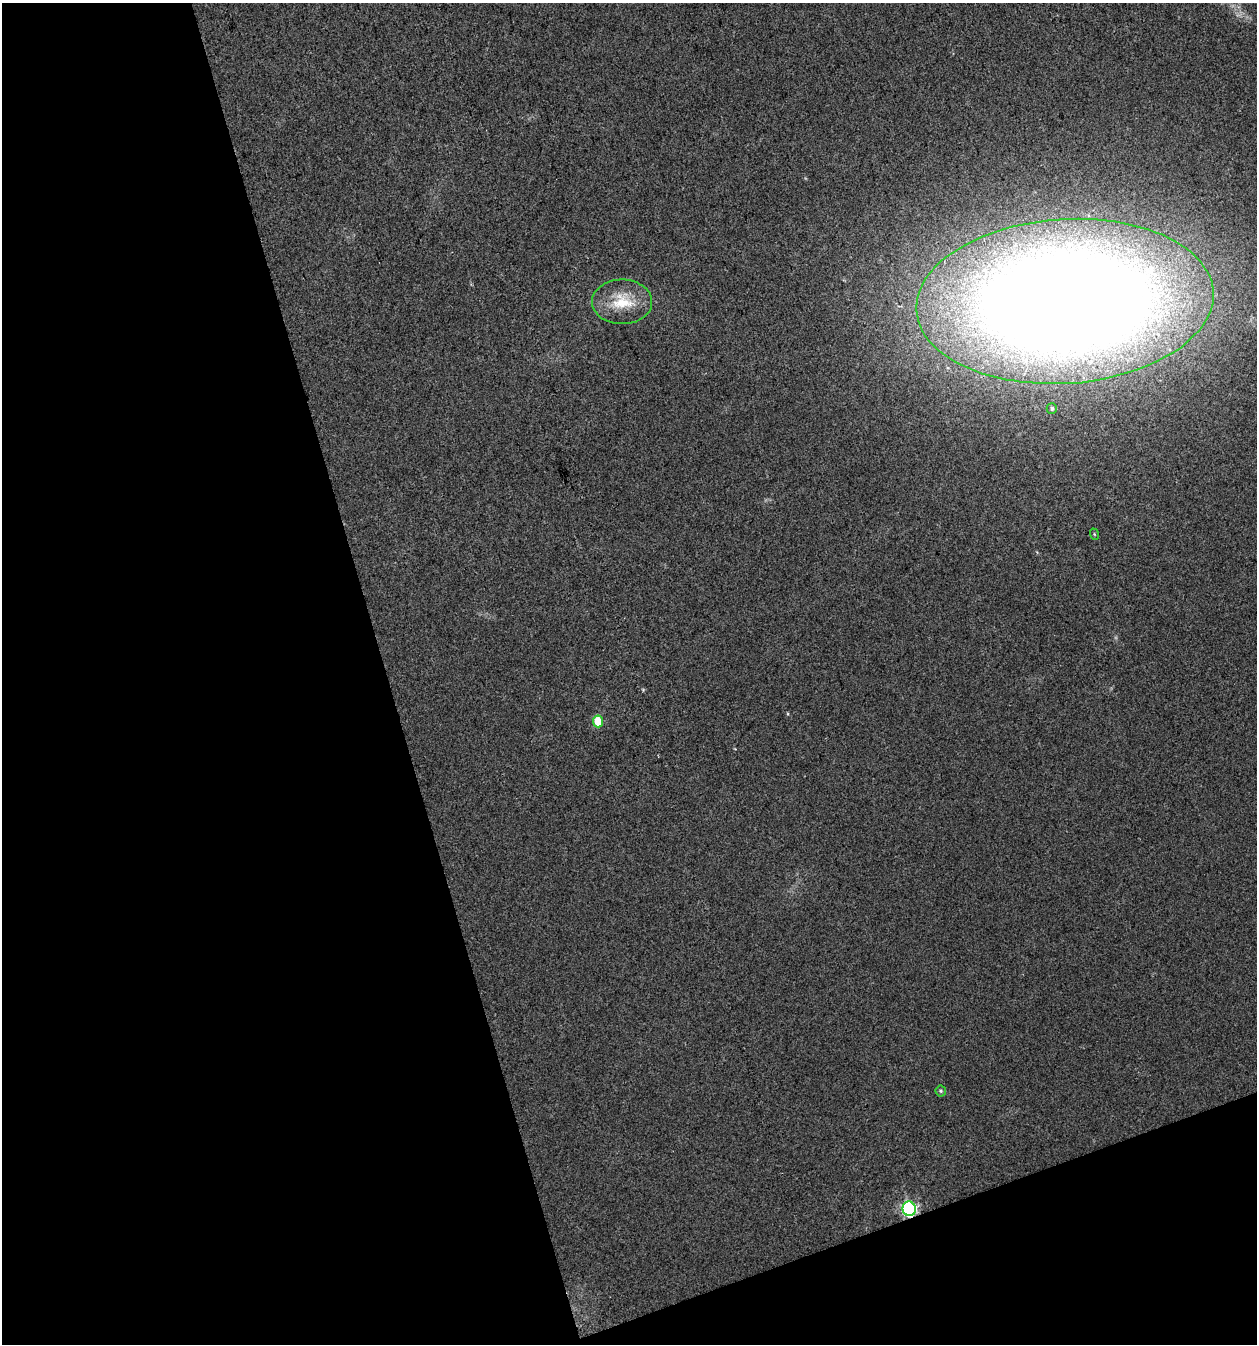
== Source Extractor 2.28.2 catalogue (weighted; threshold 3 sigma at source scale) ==
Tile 3 of 2 x 2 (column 1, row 2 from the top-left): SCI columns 57-1311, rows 1-1342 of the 2606 x 2684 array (HDU 1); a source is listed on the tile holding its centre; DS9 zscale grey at full resolution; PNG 1259 x 1346 px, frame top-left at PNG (2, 3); each listed source drawn as its Kron ellipse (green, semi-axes under 4 px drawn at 4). Shown black and unused: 36% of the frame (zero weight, under 2 of 3 exposures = <1% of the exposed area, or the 3 px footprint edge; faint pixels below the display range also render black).
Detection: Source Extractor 2.28.2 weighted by HDU 2 'WHT'; one run over the whole footprint, this tile lists its part. Background 0.0352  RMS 0.013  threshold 0.0575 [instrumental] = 3 sigma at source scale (4.5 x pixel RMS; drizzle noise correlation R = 1.50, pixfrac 1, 0.0396/0.0396 arcsec/px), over >= 5 px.
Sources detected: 7; all 7 listed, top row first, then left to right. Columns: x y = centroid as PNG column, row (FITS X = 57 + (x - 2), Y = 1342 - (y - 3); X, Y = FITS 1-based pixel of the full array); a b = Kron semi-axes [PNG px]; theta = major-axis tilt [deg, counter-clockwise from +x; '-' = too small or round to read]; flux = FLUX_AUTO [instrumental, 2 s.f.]
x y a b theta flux
1065 301 149 82 4 3600
622 302 30 22 -1 44
1052 408 5 5 - 2.7
1094 534 6 3 -71 1.2
598 721 6 5 - 35
941 1091 5 5 - 2
909 1209 7 6 - 260
Overlapping masked pixels (flux is a lower limit): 1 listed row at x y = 909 1209